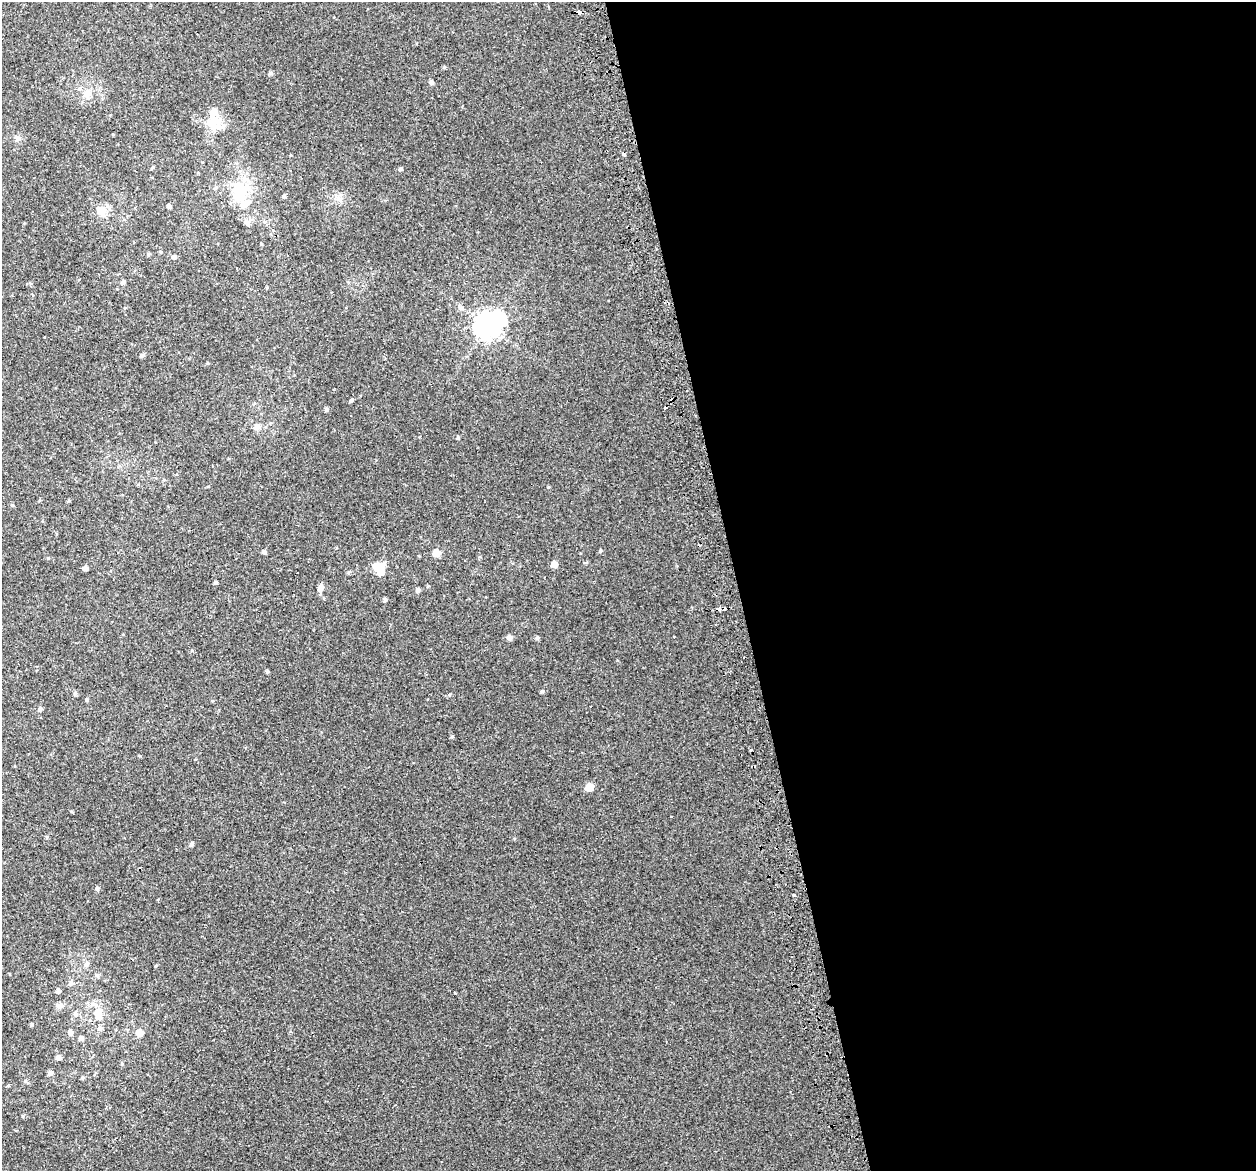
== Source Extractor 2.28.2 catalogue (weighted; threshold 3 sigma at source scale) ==
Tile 8 of 4 x 4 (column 4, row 2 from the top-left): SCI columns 3802-5055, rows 2457-3625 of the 5097 x 4867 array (HDU 1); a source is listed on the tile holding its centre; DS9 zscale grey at full resolution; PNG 1258 x 1173 px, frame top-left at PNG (2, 2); no overlay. Shown black and unused: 41% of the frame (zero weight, under 2 of 3 exposures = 3% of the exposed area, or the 3 px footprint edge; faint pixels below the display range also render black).
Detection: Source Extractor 2.28.2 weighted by HDU 2 'WHT'; one run over the whole footprint, this tile lists its part. Background 0.00356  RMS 0.0041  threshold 0.0185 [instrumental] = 3 sigma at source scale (4.5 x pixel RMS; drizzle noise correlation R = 1.50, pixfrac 1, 0.0396/0.0396 arcsec/px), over >= 5 px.
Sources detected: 80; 1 inside a brighter object's white glare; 6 cosmic-ray / hot-pixel residue — not listed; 3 inside a brighter listed object's ellipse — not listed separately; the other 70 listed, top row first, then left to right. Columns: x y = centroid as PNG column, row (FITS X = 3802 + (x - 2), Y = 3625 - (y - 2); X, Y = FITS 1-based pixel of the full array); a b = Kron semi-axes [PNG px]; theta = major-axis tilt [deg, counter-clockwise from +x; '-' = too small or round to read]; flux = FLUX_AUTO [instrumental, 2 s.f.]
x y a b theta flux
580 13 4 4 - 1.8
444 67 5 4 - 0.42
271 73 6 5 - 0.7
431 82 6 5 - 0.9
87 94 12 10 40 3.6
214 124 25 18 -44 8
17 138 7 6 - 1.1
153 167 4 4 - 0.43
400 169 5 4 - 0.71
239 193 27 15 41 14
284 196 4 4 - 0.76
169 206 4 4 - 0.95
101 211 17 11 -15 3.8
247 223 8 5 -37 1.1
261 244 4 3 - 0.33
149 254 5 4 - 0.59
174 257 5 4 - 0.99
123 282 6 5 - 0.9
461 308 7 5 -14 0.94
488 325 10 8 38 440
142 355 6 4 18 0.59
351 400 4 4 - 0.73
326 409 5 4 - 0.82
257 427 8 7 - 1.9
458 438 4 4 - 0.55
600 551 5 3 - 0.48
264 552 5 5 - 0.88
436 553 5 5 - 7.3
48 558 4 4 - 0.33
554 564 5 5 - 3.6
85 568 5 4 - 1.4
379 568 12 9 -51 11
215 582 4 4 - 0.58
428 586 4 4 - 0.32
320 588 7 5 70 2.4
418 590 5 4 - 1.1
385 600 5 4 - 0.68
719 608 4 3 - 4.3
725 608 4 3 - 4.2
674 636 3 3 - 1.4
509 637 5 5 - 1.7
537 638 5 4 - 0.66
267 671 4 3 - 0.59
542 691 5 4 - 0.61
75 693 6 5 - 0.67
87 700 5 4 - 0.44
40 709 6 5 - 1
452 736 5 3 - 0.46
138 755 4 3 - 0.54
589 787 5 5 - 8.4
671 816 3 2 - 0.45
192 844 5 4 - 0.92
97 888 6 5 - 0.73
794 895 3 3 - 3.2
86 965 8 6 50 1.2
97 975 6 5 - 0.75
71 983 7 6 - 1.1
58 991 6 5 - 0.92
455 993 3 2 - 0.35
59 1006 9 6 -30 1.4
75 1014 7 7 - 1.2
98 1015 17 9 83 5.7
31 1025 5 4 - 0.45
70 1032 5 5 - 1.6
140 1033 6 5 - 4.9
81 1038 6 5 - 1.2
58 1057 6 5 - 1.5
50 1073 6 5 - 1.2
82 1077 5 4 - 0.55
25 1081 5 5 - 0.58
Overlapping masked pixels (flux is a lower limit): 3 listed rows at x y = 580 13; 719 608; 725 608
Unlisted compact peaks at least as high as the median listed source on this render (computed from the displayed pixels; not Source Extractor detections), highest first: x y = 548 487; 449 695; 23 1116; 71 811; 514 839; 12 505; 155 966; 207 363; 47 837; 348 572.